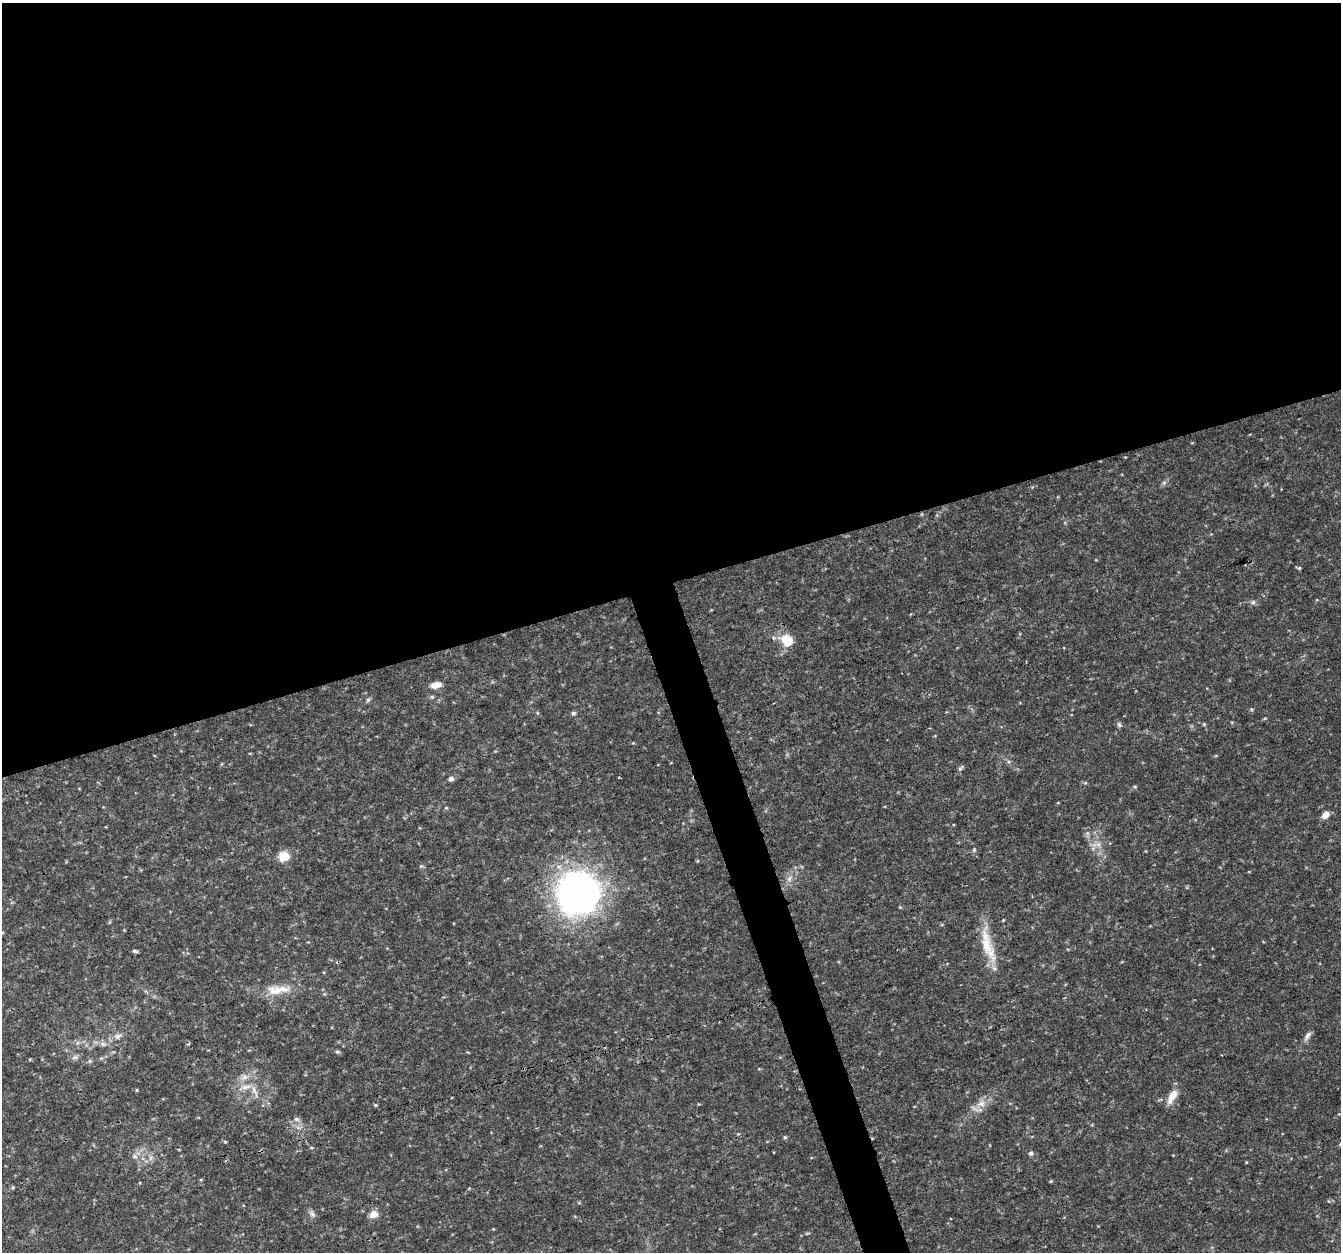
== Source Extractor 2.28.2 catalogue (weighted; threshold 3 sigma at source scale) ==
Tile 2 of 4 x 4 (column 2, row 1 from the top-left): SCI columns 1344-2682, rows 3867-5116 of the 5362 x 5182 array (HDU 1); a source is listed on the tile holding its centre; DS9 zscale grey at full resolution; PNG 1343 x 1254 px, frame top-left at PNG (2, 3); no overlay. Shown black and unused: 48% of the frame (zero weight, under 3 of 4 exposures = <1% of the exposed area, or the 3 px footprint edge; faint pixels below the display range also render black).
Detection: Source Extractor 2.28.2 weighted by HDU 2 'WHT'; one run over the whole footprint, this tile lists its part. Background 0.0314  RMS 0.0037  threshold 0.0167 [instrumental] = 3 sigma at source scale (4.5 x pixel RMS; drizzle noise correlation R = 1.50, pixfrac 1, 0.0396/0.0396 arcsec/px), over >= 5 px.
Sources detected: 49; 1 too faint to see at this stretch — not listed; the other 48 listed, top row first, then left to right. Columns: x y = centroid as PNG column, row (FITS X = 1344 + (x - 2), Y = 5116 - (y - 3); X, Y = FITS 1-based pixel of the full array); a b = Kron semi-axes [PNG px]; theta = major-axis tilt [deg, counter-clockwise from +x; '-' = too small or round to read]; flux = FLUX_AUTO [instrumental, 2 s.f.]
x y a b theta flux
1164 483 6 5 - 0.77
1299 568 5 5 - 0.5
1253 602 6 6 - 0.82
787 641 13 10 -45 8.4
436 685 13 7 12 2.7
432 697 6 4 -18 0.5
368 700 6 5 - 0.64
573 713 6 5 - 0.76
1204 724 5 4 - 0.41
1119 725 8 5 -63 0.78
960 769 7 5 67 0.79
619 777 3 2 - 0.32
451 779 5 5 - 1.5
1085 783 6 4 18 0.42
1135 787 5 4 - 0.46
1326 815 9 6 43 2.8
1087 833 6 5 - 0.78
974 850 6 4 50 0.54
284 856 13 11 20 4.8
789 879 9 4 71 1.1
578 893 44 43 - 140
900 907 4 4 - 0.35
1003 920 4 3 - 0.31
987 945 49 13 -72 11
135 951 7 4 -10 0.73
277 990 36 12 4 7.9
1308 1035 13 6 57 1.5
118 1036 11 6 8 1.6
77 1043 6 4 71 0.64
103 1044 7 6 - 1
337 1052 6 4 -6 0.59
75 1057 8 5 30 0.97
244 1077 11 7 11 1.8
246 1087 16 6 11 2.5
136 1090 5 3 - 0.32
1172 1096 20 8 61 4.5
981 1104 10 9 - 2.7
375 1105 4 4 - 0.43
297 1119 8 5 -20 0.92
785 1137 5 4 - 0.52
225 1142 6 3 -19 0.37
1031 1153 6 5 - 0.82
135 1156 7 4 -45 0.86
150 1158 7 4 71 0.91
1051 1181 5 3 - 0.36
13 1187 5 4 - 0.45
312 1214 10 7 -45 1.3
373 1214 10 8 25 2.8